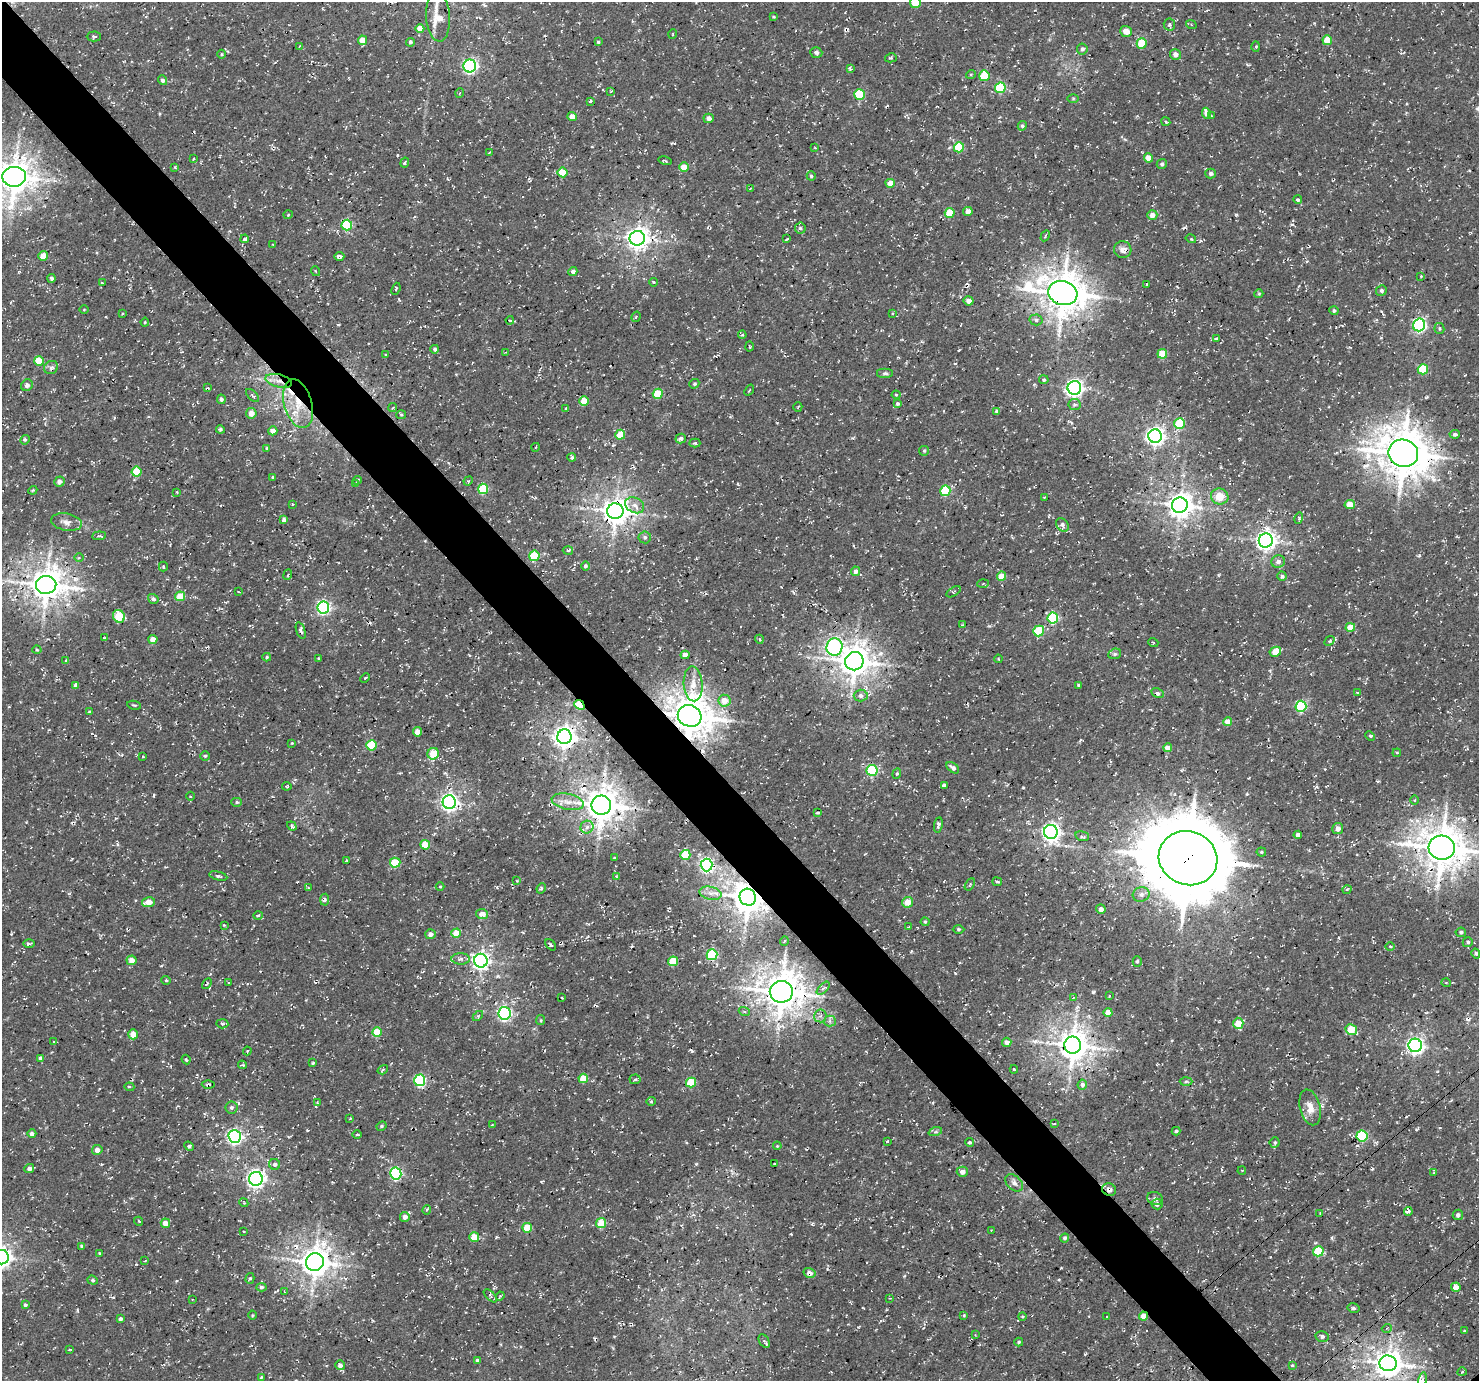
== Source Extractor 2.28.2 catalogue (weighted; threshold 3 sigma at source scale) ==
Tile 11 of 4 x 4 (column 3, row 3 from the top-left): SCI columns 3051-4527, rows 1693-3071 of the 6095 x 6076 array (HDU 1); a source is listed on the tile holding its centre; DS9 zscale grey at full resolution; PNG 1481 x 1383 px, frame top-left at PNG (2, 2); each listed source drawn as its Kron ellipse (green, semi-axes under 4 px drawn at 4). Shown black and unused: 5% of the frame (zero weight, under 3 of 4 exposures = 8% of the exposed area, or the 3 px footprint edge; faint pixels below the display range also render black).
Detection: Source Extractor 2.28.2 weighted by HDU 2 'WHT'; one run over the whole footprint, this tile lists its part. Background 5.15e-04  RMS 0.0023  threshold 0.0104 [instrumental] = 3 sigma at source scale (4.5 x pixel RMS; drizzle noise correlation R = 1.50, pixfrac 1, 0.0396/0.0396 arcsec/px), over >= 5 px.
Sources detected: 421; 6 cosmic-ray / hot-pixel residue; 1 long thin detection or spike segment (spike, bleed or trail) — neither listed nor drawn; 1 inside a brighter listed object's ellipse — not listed separately; the other 413 listed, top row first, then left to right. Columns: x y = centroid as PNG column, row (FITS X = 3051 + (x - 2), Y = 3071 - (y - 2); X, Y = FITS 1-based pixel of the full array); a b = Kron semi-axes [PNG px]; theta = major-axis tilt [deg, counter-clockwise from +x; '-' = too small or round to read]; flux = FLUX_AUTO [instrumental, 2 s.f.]
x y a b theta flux
915 3 5 5 - 5.8
438 17 25 12 -86 4.2
773 17 4 3 - 0.24
1191 24 5 3 - 0.25
1169 25 6 6 - 0.53
420 29 4 4 - 2.6
1126 31 6 5 - 1.7
673 34 5 3 - 0.18
94 36 7 5 1 0.38
362 40 4 4 - 3.5
1327 40 5 5 - 5.2
410 42 4 4 - 0.47
598 42 4 4 - 0.33
1142 43 5 5 - 6.6
300 46 4 2 - 0.19
1256 47 5 3 - 0.29
1082 49 5 5 - 0.65
816 52 6 5 - 0.62
222 54 4 3 - 0.22
1175 54 5 5 - 1
891 58 6 4 15 0.36
470 66 6 6 - 50
850 69 4 3 - 0.43
971 74 5 3 - 0.22
984 76 5 5 - 7.6
162 80 5 4 - 0.63
1000 88 5 5 - 15
611 91 4 2 - 0.2
460 93 5 3 - 0.22
859 94 5 5 - 10
1073 98 6 4 1 0.28
590 101 3 3 - 0.36
1207 113 6 4 -67 1.8
1211 116 3 2 - 0.28
572 117 4 4 - 1.7
709 118 5 4 - 0.87
1166 122 4 3 - 0.28
1022 126 5 4 - 0.44
959 147 5 5 - 11
815 148 3 2 - 0.17
489 152 3 2 - 0.26
1149 158 4 4 - 2.8
193 159 3 3 - 0.27
665 161 7 3 -14 0.27
405 162 5 3 - 0.35
1162 164 5 5 - 0.58
175 167 4 3 - 0.24
684 167 5 4 - 3.5
562 172 5 5 - 6.7
1211 173 5 5 - 0.72
811 176 4 4 - 0.37
14 177 12 10 4 440
890 183 5 4 - 3.1
750 189 3 2 - 0.16
1298 200 4 3 - 0.43
968 211 5 4 - 1.5
950 213 5 5 - 6.7
288 215 4 4 - 0.28
1152 215 5 5 - 1.5
347 225 5 5 - 17
800 228 5 5 - 0.46
1045 236 6 3 62 0.33
637 238 7 7 - 190
245 239 4 3 - 0.42
787 239 4 2 - 0.22
1191 239 5 3 - 0.25
273 244 3 2 - 0.17
1123 250 8 8 - 1.3
43 256 5 4 - 3.7
339 256 5 4 - 0.95
315 271 5 3 - 0.23
573 272 4 4 - 0.93
1421 276 3 3 - 0.23
52 278 4 4 - 0.48
654 282 4 3 - 0.19
102 283 4 2 - 0.21
1147 284 3 2 - 0.32
396 289 6 3 68 0.27
1381 290 5 5 - 0.54
1063 293 15 12 -14 660
1259 294 4 4 - 0.29
969 301 5 4 - 1.4
84 310 4 3 - 0.19
1334 311 4 4 - 0.45
892 313 3 2 - 0.26
123 314 4 3 - 0.23
636 317 5 3 - 0.25
510 320 4 3 - 0.26
1036 320 6 5 - 0.56
145 322 4 4 - 0.23
1419 325 6 6 - 43
1439 329 5 5 - 0.44
742 335 4 3 - 0.29
1216 339 4 3 - 0.47
749 346 5 2 - 0.26
435 349 4 3 - 0.52
506 352 3 3 - 0.19
1162 354 5 5 - 6.4
386 355 4 2 - 0.16
39 361 5 4 - 4.6
51 367 7 6 - 0.73
1423 369 5 5 - 9.6
885 373 8 5 0 0.56
1044 380 5 4 - 0.39
279 381 13 6 -14 1.9
694 384 5 4 - 0.39
27 385 6 5 - 0.89
208 388 4 2 - 0.26
1074 388 7 7 - 87
749 390 6 3 52 0.24
658 394 5 5 - 7.4
253 395 8 3 -46 0.36
896 395 4 4 - 0.21
221 399 5 4 - 0.49
584 401 5 4 - 4.9
298 404 25 14 -74 7.4
898 404 4 4 - 0.43
1074 405 6 6 - 0.56
798 407 5 2 - 0.23
393 408 4 3 - 0.22
566 408 4 3 - 0.39
997 411 4 4 - 0.97
251 413 5 5 - 2
401 415 5 4 - 0.31
1179 423 5 5 - 11
220 429 4 4 - 0.53
273 431 4 4 - 1.7
1455 434 5 4 - 0.53
620 435 5 5 - 4.9
1155 436 7 6 - 120
681 439 5 5 - 0.64
25 440 5 4 - 0.33
695 443 5 4 - 0.41
536 447 4 3 - 0.23
267 448 4 4 - 0.31
924 451 5 5 - 0.31
1403 453 15 13 -20 840
572 457 4 3 - 0.39
137 472 5 5 - 8.9
273 477 4 3 - 0.27
357 480 4 4 - 0.34
59 481 5 5 - 0.97
468 481 5 4 - 0.27
355 484 3 3 - 0.21
483 489 5 5 - 11
33 490 4 3 - 0.23
945 491 5 5 - 13
177 492 3 2 - 0.2
1220 496 9 8 - 3.6
1044 497 2 2 - 0.15
292 504 4 3 - 0.15
635 505 10 7 -26 1.3
1180 505 8 7 - 250
1350 505 5 4 - 3.8
615 511 8 8 - 290
1299 518 6 3 75 0.3
284 520 4 4 - 0.83
66 522 15 8 -10 1.5
1062 525 7 5 -50 0.8
99 536 7 4 5 0.39
645 537 6 6 - 0.6
1266 541 7 7 - 130
568 550 5 3 - 0.34
534 556 5 5 - 10
79 558 5 3 - 0.28
1278 562 7 6 - 1.2
163 566 5 4 - 0.31
585 566 4 4 - 0.59
855 571 5 4 - 0.93
288 575 5 3 - 0.31
1002 576 4 4 - 3.3
1282 576 4 4 - 0.47
983 584 6 4 3 0.26
46 585 10 9 - 440
239 592 3 2 - 0.17
953 592 8 3 32 0.34
180 596 5 5 - 5.6
153 599 5 4 - 0.57
323 607 6 6 - 46
119 616 6 5 - 8
1053 618 5 5 - 17
962 625 3 2 - 0.19
1350 627 5 4 - 4.2
301 630 8 4 -72 0.61
1039 631 5 5 - 12
105 638 4 2 - 0.23
153 639 4 4 - 2.6
759 639 4 3 - 0.22
1329 641 5 4 - 0.39
1153 642 5 3 - 0.21
835 647 8 8 - 44
37 650 4 4 - 0.27
1275 652 6 4 28 4.3
1115 654 6 5 - 0.48
685 655 4 4 - 2.2
267 657 4 3 - 0.32
318 658 4 3 - 0.22
998 659 4 3 - 0.21
66 660 3 3 - 0.24
854 661 9 9 - 390
365 678 5 3 - 0.26
693 684 17 9 -87 2.7
76 685 4 4 - 0.98
1079 685 4 3 - 0.37
1157 693 6 4 -27 0.5
1358 693 3 3 - 0.29
861 696 7 6 - 0.98
724 701 6 6 - 3
134 705 7 3 -12 0.26
579 705 5 4 - 8.3
1301 706 5 5 - 20
89 712 3 3 - 0.28
690 716 12 10 -25 650
1227 722 4 4 - 2.5
418 732 4 4 - 2.2
1370 736 5 3 - 0.4
564 737 7 7 - 190
292 743 3 3 - 0.19
371 745 5 5 - 11
1168 748 4 4 - 2.3
1397 753 4 4 - 0.27
433 754 6 5 - 5.4
143 756 4 2 - 0.23
205 756 5 5 - 0.36
953 768 7 4 -39 0.74
872 770 5 5 - 18
897 774 5 4 - 0.33
944 785 4 4 - 0.9
287 786 4 3 - 0.22
190 796 4 3 - 0.26
1415 800 5 3 - 0.25
237 802 5 4 - 0.34
449 802 7 6 - 100
568 802 16 8 -12 2.2
601 805 10 9 - 490
817 813 4 3 - 0.33
938 825 7 4 81 0.65
292 826 5 3 - 0.38
587 827 6 6 - 0.92
1338 829 5 5 - 1.3
1051 832 7 6 - 110
1298 835 4 4 - 1.2
1082 836 7 4 -16 0.5
425 845 5 4 - 5.6
1442 848 13 12 - 680
1261 852 4 4 - 0.3
685 855 5 5 - 8.3
614 858 3 2 - 0.19
1188 858 30 27 -22 2400
347 860 3 2 - 0.2
395 863 5 5 - 7.8
706 865 6 6 - 52
218 876 9 4 -13 0.5
616 876 3 2 - 0.2
517 881 3 2 - 0.15
997 882 5 2 - 0.37
970 884 6 4 58 0.38
440 887 4 3 - 0.21
308 888 4 3 - 0.31
541 888 5 3 - 0.4
1347 889 5 3 - 0.27
710 893 11 6 -12 1.3
1141 894 8 7 - 1.1
748 897 8 8 - 490
325 900 6 4 87 0.51
148 902 6 5 - 3
908 902 5 5 - 3
1101 909 5 4 - 0.97
482 914 6 5 - 2.2
258 915 4 3 - 0.26
925 922 4 4 - 0.27
224 925 4 3 - 0.21
908 927 3 2 - 0.12
958 929 6 3 0 0.3
1461 932 5 4 - 0.46
456 933 5 4 - 3.8
430 934 5 5 - 0.92
784 941 4 3 - 0.22
1468 942 5 4 - 0.48
29 944 6 4 1 0.4
551 945 7 3 -50 0.42
1390 946 5 3 - 0.23
1476 953 5 4 - 0.53
712 955 5 5 - 16
461 959 9 5 -1 0.86
131 960 5 5 - 2
481 961 7 6 - 94
673 961 5 5 - 6.9
1137 961 5 4 - 0.51
166 980 4 4 - 0.28
229 982 4 2 - 0.2
1446 983 4 3 - 0.19
207 984 6 2 57 0.29
823 988 8 3 44 0.44
781 992 11 11 - 600
1109 996 3 2 - 0.19
562 998 2 2 - 0.23
1073 998 4 2 - 0.17
744 1011 5 3 - 0.31
1108 1012 4 4 - 2.6
504 1013 6 6 - 50
478 1016 6 3 44 0.3
820 1016 6 6 - 0.67
541 1020 5 4 - 0.29
830 1021 6 5 - 0.73
1238 1023 5 5 - 4.6
222 1024 6 4 -4 0.45
1351 1029 6 5 - 6.9
377 1032 5 4 - 6.2
133 1034 5 5 - 2.3
54 1042 3 2 - 0.19
1007 1042 4 4 - 1.2
1073 1045 8 8 - 380
1415 1045 7 6 - 83
247 1051 4 3 - 0.25
41 1058 4 4 - 1.1
186 1060 5 3 - 0.33
313 1063 4 4 - 0.31
242 1065 4 4 - 0.3
1014 1069 4 3 - 0.5
383 1070 5 4 - 0.31
583 1078 5 4 - 5.3
635 1079 5 5 - 0.46
420 1080 6 5 - 27
691 1082 5 5 - 9.4
1186 1082 6 4 2 0.37
208 1085 6 2 1 0.35
1082 1085 5 4 - 0.9
129 1087 5 4 - 0.41
651 1101 4 4 - 0.3
317 1103 4 3 - 0.23
231 1107 6 6 - 0.63
1310 1107 18 10 -76 2.7
350 1118 3 2 - 0.19
1054 1124 3 3 - 0.28
492 1125 4 3 - 0.17
381 1126 5 4 - 0.32
1176 1131 4 3 - 0.38
935 1132 7 4 18 0.45
32 1134 4 4 - 0.74
357 1135 5 3 - 0.32
235 1136 6 6 - 63
1362 1136 5 5 - 17
887 1141 3 2 - 0.2
969 1142 4 4 - 0.45
1275 1142 5 5 - 0.4
189 1146 5 4 - 0.34
777 1146 4 3 - 0.21
97 1150 5 5 - 1.3
275 1164 5 5 - 0.64
774 1164 3 2 - 0.22
29 1169 5 4 - 0.98
1242 1170 4 2 - 0.16
962 1172 5 5 - 1.4
1434 1172 3 3 - 0.21
396 1174 6 5 - 33
256 1179 7 7 - 95
1014 1183 10 7 -43 1.1
1109 1190 7 6 - 1.2
1155 1199 8 6 -23 0.67
244 1203 4 3 - 0.22
1157 1204 5 5 - 0.95
427 1210 4 3 - 0.28
1408 1211 4 3 - 0.82
1320 1213 3 2 - 0.15
1458 1215 5 5 - 0.65
405 1217 5 5 - 1.4
138 1221 4 3 - 0.25
165 1223 5 4 - 2.3
601 1223 5 5 - 7.4
527 1228 5 5 - 6.6
991 1230 2 2 - 0.14
243 1232 3 2 - 0.24
474 1237 5 4 - 5.4
1065 1238 4 4 - 0.55
82 1246 4 3 - 0.44
1318 1251 5 5 - 10
99 1253 4 4 - 0.3
2 1257 7 7 - 130
145 1261 3 3 - 0.17
315 1262 9 8 - 350
809 1273 6 5 - 1.2
250 1278 5 4 - 0.33
93 1280 5 4 - 0.37
261 1287 5 4 - 0.51
1456 1287 5 4 - 2.1
285 1291 3 2 - 0.18
490 1296 8 3 -45 0.36
500 1296 5 3 - 0.23
889 1298 4 2 - 0.18
192 1299 2 2 - 0.18
25 1305 3 3 - 0.46
1353 1308 6 4 -13 0.57
252 1315 4 3 - 0.21
964 1315 4 3 - 0.24
1144 1316 4 4 - 2.5
1022 1317 4 3 - 0.25
1107 1317 3 2 - 0.21
120 1319 4 4 - 0.72
1387 1328 5 3 - 0.27
1464 1331 4 4 - 0.23
975 1335 4 4 - 0.17
1322 1336 6 5 - 0.61
764 1341 7 4 -59 0.44
1019 1342 4 3 - 0.36
70 1349 4 2 - 0.21
477 1360 4 4 - 0.46
1388 1363 9 8 - 310
340 1365 5 5 - 1.1
1292 1365 3 3 - 0.2
1462 1372 4 2 - 0.21
261 1377 4 3 - 0.23
1422 1380 7 4 79 0.73
Overlapping masked pixels (flux is a lower limit): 18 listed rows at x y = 1063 293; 969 301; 279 381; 298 404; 1403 453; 615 511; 46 585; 579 705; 690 716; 601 805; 1188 858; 748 897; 781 992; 1073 1045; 208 1085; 1109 1190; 809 1273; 1144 1316
Isophote crosses this tile's border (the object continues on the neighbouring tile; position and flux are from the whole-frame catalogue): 6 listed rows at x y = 915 3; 438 17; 14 177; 1442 848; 2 1257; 1422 1380
Unlisted compact peaks at least as high as the median listed source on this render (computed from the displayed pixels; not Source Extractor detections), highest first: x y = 1093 992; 1419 555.